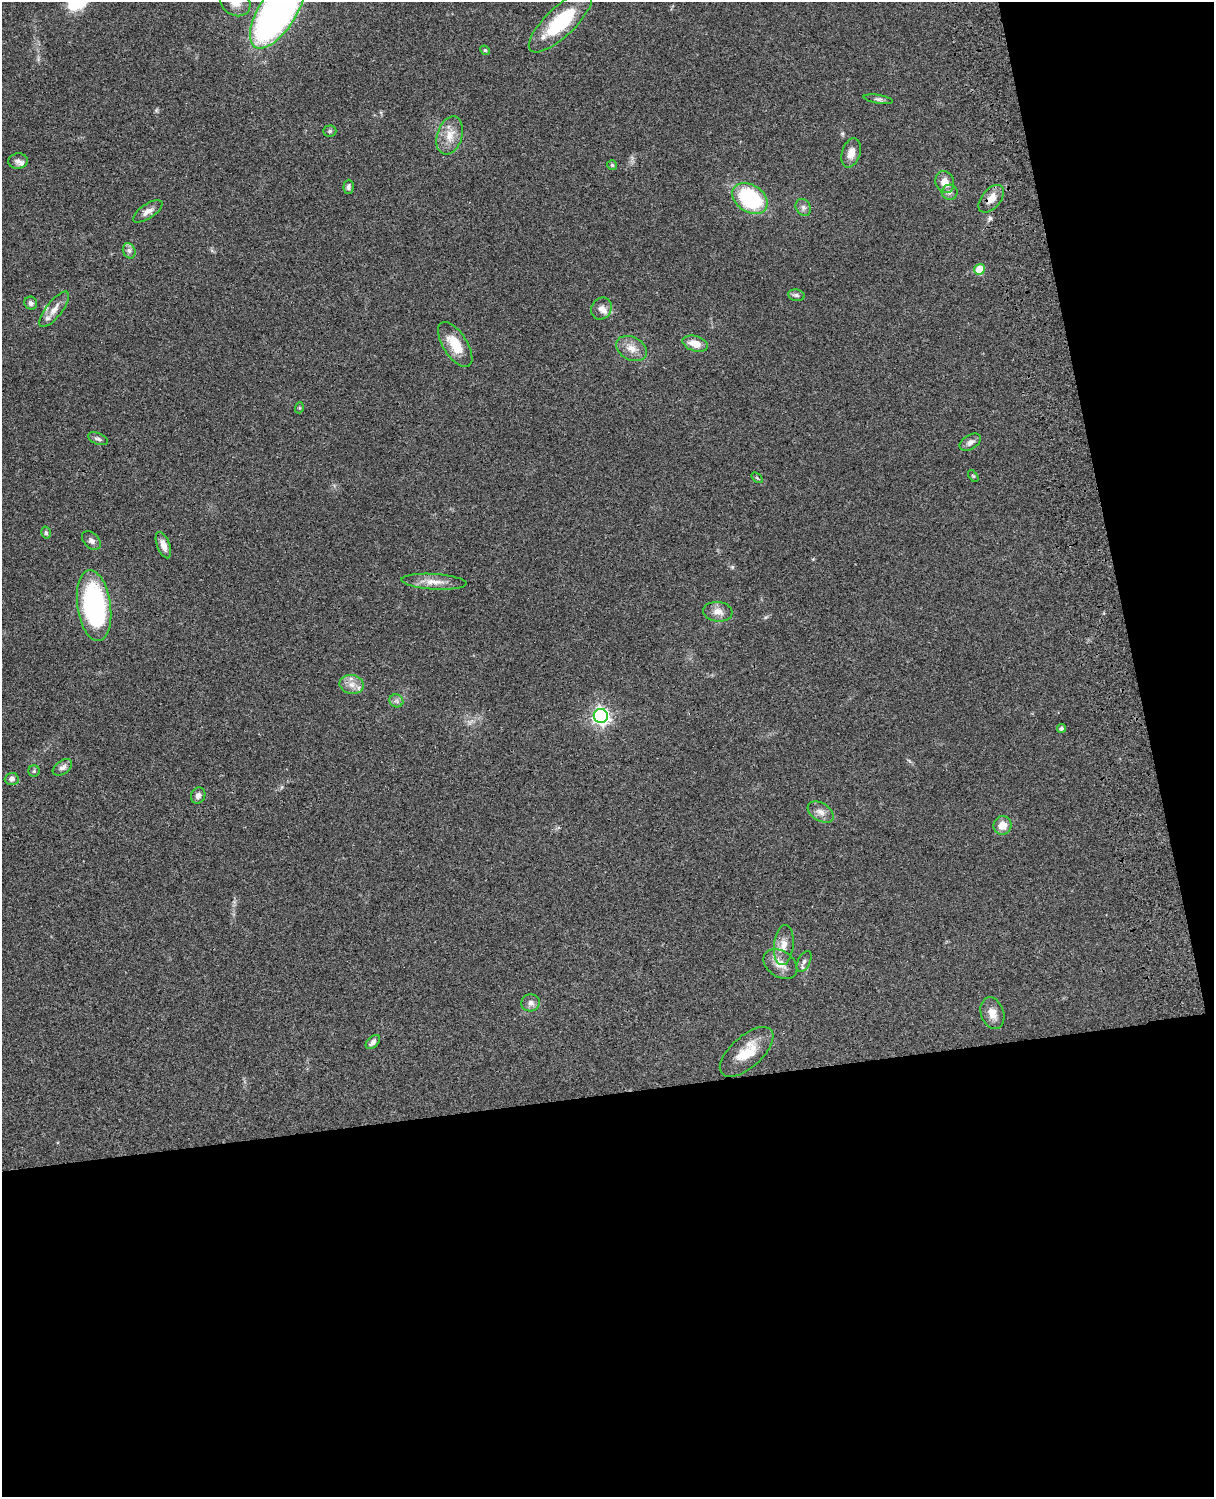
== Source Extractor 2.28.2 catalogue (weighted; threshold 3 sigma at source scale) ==
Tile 12 of 4 x 3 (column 4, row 3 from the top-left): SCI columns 3757-4968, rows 277-1771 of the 5087 x 4927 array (HDU 1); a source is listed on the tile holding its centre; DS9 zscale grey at full resolution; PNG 1216 x 1499 px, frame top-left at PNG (2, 2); each listed source drawn as its Kron ellipse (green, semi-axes under 4 px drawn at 4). Shown black and unused: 33% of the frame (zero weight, under 3 of 4 exposures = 6% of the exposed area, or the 3 px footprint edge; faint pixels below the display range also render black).
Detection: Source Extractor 2.28.2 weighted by HDU 2 'WHT'; one run over the whole footprint, this tile lists its part. Background 0.0774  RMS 0.0058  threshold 0.0263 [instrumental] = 3 sigma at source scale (4.5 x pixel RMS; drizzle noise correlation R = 1.50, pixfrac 1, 0.05/0.05 arcsec/px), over >= 5 px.
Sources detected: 57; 3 inside a brighter listed object's ellipse — not listed separately; the other 54 listed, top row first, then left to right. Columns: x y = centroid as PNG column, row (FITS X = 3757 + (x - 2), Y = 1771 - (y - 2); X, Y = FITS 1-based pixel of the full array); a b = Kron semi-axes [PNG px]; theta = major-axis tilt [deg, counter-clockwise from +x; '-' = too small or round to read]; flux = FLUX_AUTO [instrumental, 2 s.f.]
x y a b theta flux
235 2 16 13 -36 7.3
278 11 43 19 58 280
560 22 41 14 43 38
485 50 5 4 - 0.74
878 99 15 4 -9 1.6
330 131 6 5 - 1.1
450 135 19 12 72 8.3
851 153 15 9 72 5.4
18 161 9 7 7 2.1
612 165 5 5 - 0.74
945 182 11 9 -69 5.9
348 187 7 5 88 1.5
950 192 8 7 - 2.2
750 198 19 13 -34 55
991 199 16 9 50 5.9
803 207 9 7 -59 2.1
148 211 17 7 34 3.7
129 251 8 6 -68 2
980 269 5 5 - 16
796 295 8 5 -9 1.5
31 303 7 6 - 1.8
54 309 21 8 52 5.3
601 309 11 9 58 3.4
455 344 25 12 -57 13
695 344 13 7 -17 7
632 348 16 11 -29 6
299 408 5 3 - 0.63
98 439 10 5 -22 1.5
970 442 12 7 32 2.6
973 476 7 3 -53 0.61
757 478 6 3 -37 0.64
46 533 6 4 -76 0.98
91 540 11 7 -45 2.1
163 545 14 6 -69 3.9
434 582 32 7 -3 7.2
94 606 36 16 -82 98
718 612 14 10 -7 4.9
352 684 12 9 -11 4.6
396 701 7 6 - 1.7
601 716 7 7 - 210
1061 728 4 4 - 1.4
62 767 11 6 35 2.5
34 771 5 5 - 0.97
12 779 7 6 - 2.3
198 795 8 7 - 2.3
821 812 14 9 -32 3.9
1003 825 9 9 - 6.3
784 945 20 9 84 5.7
804 961 11 6 63 2
780 964 18 13 -35 6.9
531 1003 9 8 - 2.7
992 1013 16 11 -72 5.8
373 1042 8 5 44 2.2
747 1052 33 15 42 15
Overlapping masked pixels (flux is a lower limit): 1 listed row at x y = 991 199
Isophote crosses this tile's border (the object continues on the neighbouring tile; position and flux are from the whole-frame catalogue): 2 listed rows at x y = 235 2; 278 11